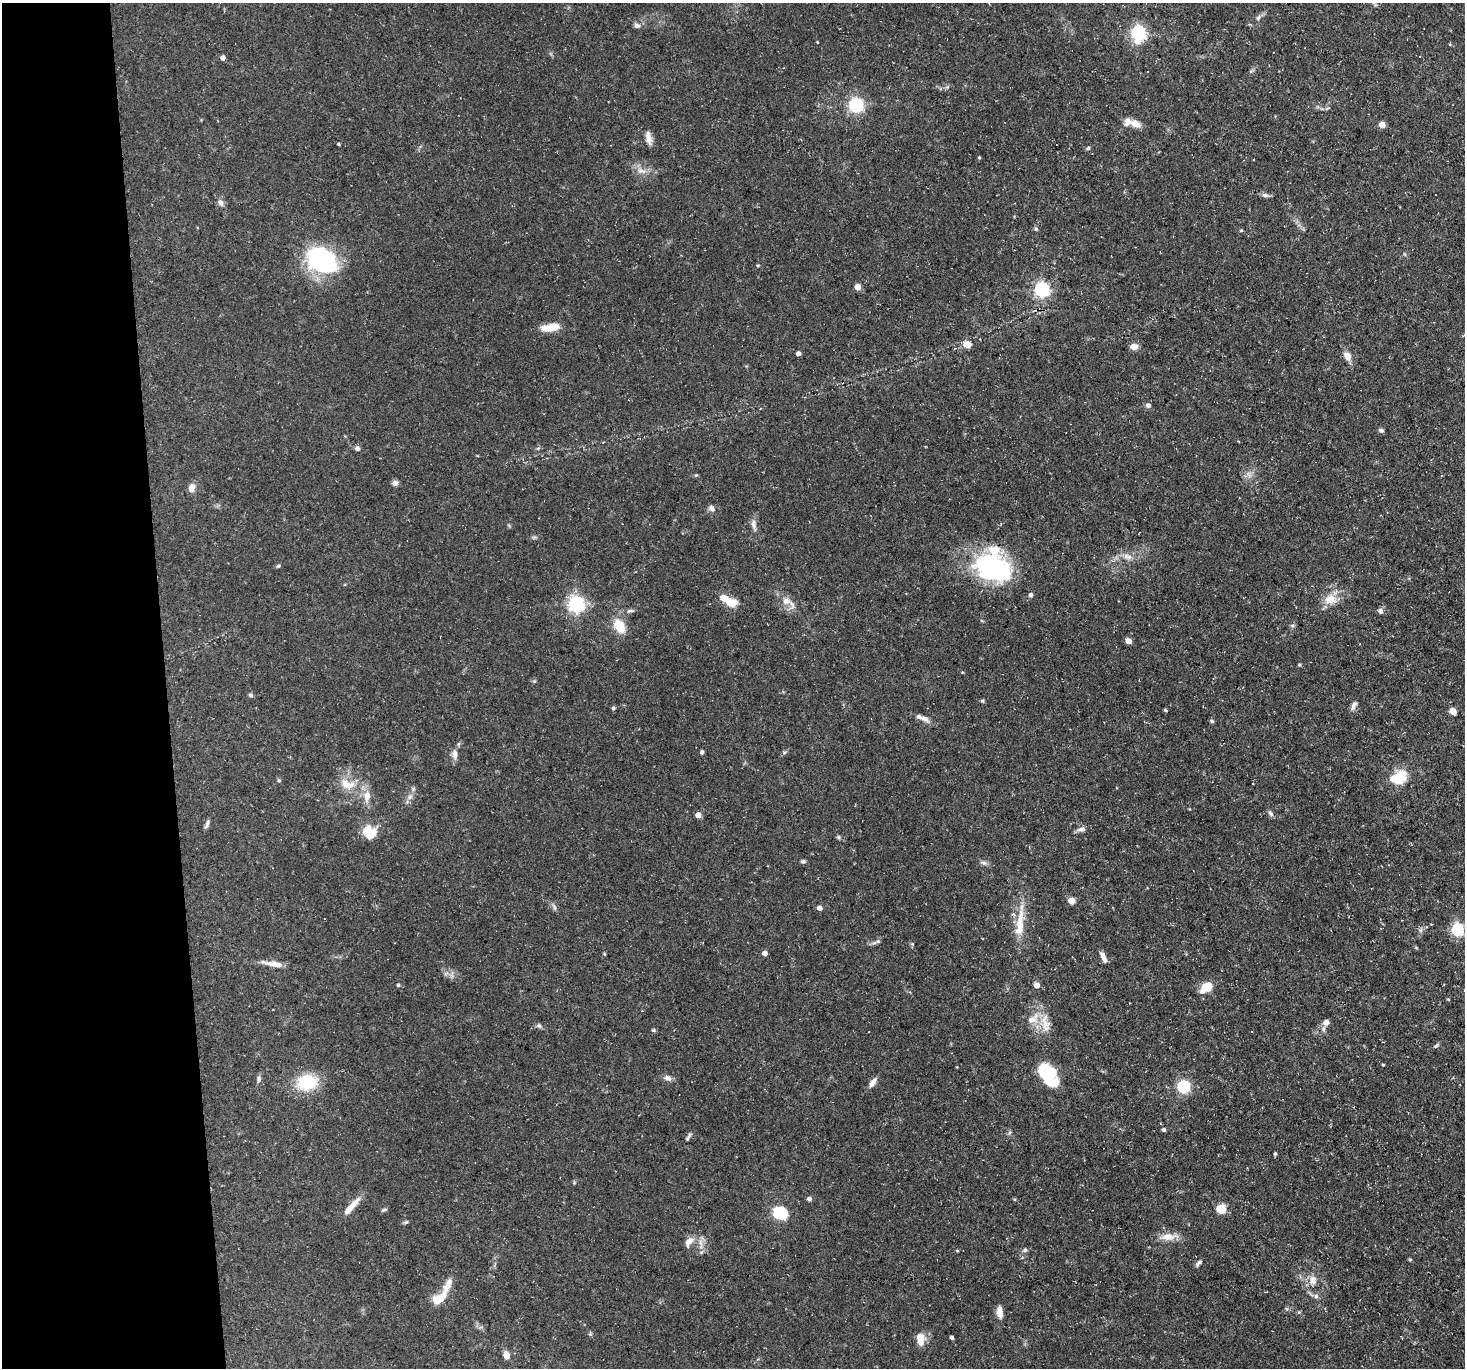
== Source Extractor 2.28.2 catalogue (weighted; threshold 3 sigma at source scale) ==
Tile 4 of 3 x 3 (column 1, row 2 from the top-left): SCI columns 1-1463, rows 1510-2875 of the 4390 x 4362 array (HDU 1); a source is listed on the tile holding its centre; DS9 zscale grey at full resolution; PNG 1467 x 1370 px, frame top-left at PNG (2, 3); no overlay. Shown black and unused: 11% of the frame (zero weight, under 3 of 5 exposures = <1% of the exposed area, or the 3 px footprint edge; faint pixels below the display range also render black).
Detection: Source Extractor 2.28.2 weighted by HDU 2 'WHT'; one run over the whole footprint, this tile lists its part. Background 0.118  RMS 0.0048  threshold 0.0217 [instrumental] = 3 sigma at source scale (4.5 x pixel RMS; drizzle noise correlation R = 1.50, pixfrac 1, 0.05/0.05 arcsec/px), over >= 5 px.
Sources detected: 128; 4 inside a brighter object's white glare — not listed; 5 inside a brighter listed object's ellipse — not listed separately; the other 119 listed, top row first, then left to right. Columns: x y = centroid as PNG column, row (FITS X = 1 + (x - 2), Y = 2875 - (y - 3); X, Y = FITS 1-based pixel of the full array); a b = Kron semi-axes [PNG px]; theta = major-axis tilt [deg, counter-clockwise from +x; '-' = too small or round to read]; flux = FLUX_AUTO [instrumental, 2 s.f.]
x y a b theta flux
1258 17 9 5 53 1.4
637 25 9 7 -13 1.6
1138 33 7 6 - 130
817 42 4 2 - 0.34
223 58 4 4 - 2.3
856 105 6 6 - 120
1135 124 12 7 -27 4.9
1382 125 5 4 - 5.3
648 138 16 7 -78 3.3
338 144 3 3 - 0.59
1088 148 6 4 46 0.67
979 158 4 3 - 0.5
641 171 16 6 -19 3.3
1265 195 10 6 -14 1.4
221 203 10 7 -65 1.9
1036 229 5 5 - 0.75
1241 230 4 4 - 0.48
321 259 32 22 6 59
758 265 5 3 - 0.5
857 287 5 4 - 5.8
1042 290 6 6 - 130
550 328 20 8 8 8.7
967 344 5 4 - 9.9
1134 347 9 7 -7 3
798 353 4 4 - 2.1
1347 356 10 7 -61 3.9
1148 405 7 6 - 1.4
1381 430 6 5 - 1
357 448 6 5 - 1.5
696 475 5 4 - 0.53
395 483 7 6 - 1.7
191 488 9 7 78 3.6
712 508 9 6 -50 1.8
753 524 12 7 -90 2.4
1129 557 11 7 -38 2.4
278 566 5 5 - 0.65
993 567 42 34 -28 59
1031 595 5 5 - 0.97
1330 599 18 14 -8 7.2
786 601 13 10 -6 4.2
731 602 13 8 -21 7.7
576 604 6 6 - 170
630 611 11 4 13 1.2
1380 611 6 6 - 1.8
1292 625 6 4 -18 0.71
619 626 20 13 -60 8.5
1128 641 5 4 - 4.1
1299 665 4 4 - 0.58
250 695 6 5 - 0.93
982 701 5 4 - 0.68
1354 706 13 6 66 1.8
613 708 4 4 - 0.87
1165 710 4 3 - 0.56
1453 711 5 4 - 9.1
924 719 13 7 -24 2.5
1212 721 5 4 - 0.78
702 752 4 3 - 1.3
455 754 14 7 -86 2.8
1399 777 24 17 31 12
279 780 5 4 - 0.62
347 784 24 14 -17 9.3
367 796 15 9 87 5
410 797 8 6 68 1.8
1270 813 9 6 -57 1.3
698 815 5 5 - 3.5
207 824 12 4 72 1.3
1081 829 11 6 5 1.9
370 833 17 15 -42 10
838 837 6 5 - 0.8
803 861 5 4 - 1.1
984 863 9 6 -16 1.4
1071 901 5 4 - 8.1
554 907 10 5 -72 1.3
819 908 4 4 - 3
1020 926 38 11 84 12
1420 930 7 6 - 1.2
1458 930 6 6 - 67
878 941 7 5 43 0.99
765 953 4 4 - 2.8
604 954 4 4 - 0.47
1103 957 14 5 -65 2.6
273 964 29 6 -10 4.8
398 985 4 4 - 0.76
1036 985 5 4 - 3.9
1206 987 18 11 38 7
1326 1022 7 7 - 2.5
1045 1024 28 13 -79 8
539 1026 7 6 - 1.2
653 1030 5 4 - 0.81
1436 1046 7 4 41 0.8
1383 1065 3 3 - 0.44
1046 1071 18 13 -46 26
668 1078 11 7 -30 2
259 1079 9 6 81 1.4
307 1082 20 15 11 23
873 1082 12 6 56 2.9
1184 1087 6 6 - 70
1164 1130 4 4 - 1.1
688 1137 12 4 59 1.1
1275 1154 4 3 - 0.71
809 1199 4 4 - 1.7
351 1207 28 6 50 5.9
1221 1209 5 5 - 23
384 1210 7 4 19 0.74
779 1215 18 12 -64 13
406 1222 6 4 43 0.69
1168 1237 27 9 4 5.3
689 1242 13 7 54 3.5
1025 1250 7 5 15 1.1
957 1251 5 3 - 0.44
1199 1263 10 4 48 1.2
1313 1280 13 10 -76 4
1316 1296 6 6 - 1.2
439 1298 20 10 37 8.7
999 1312 13 7 -83 3.8
1299 1312 5 5 - 0.66
952 1338 4 3 - 1.2
920 1339 14 8 -82 5.9
506 1355 8 6 -80 4